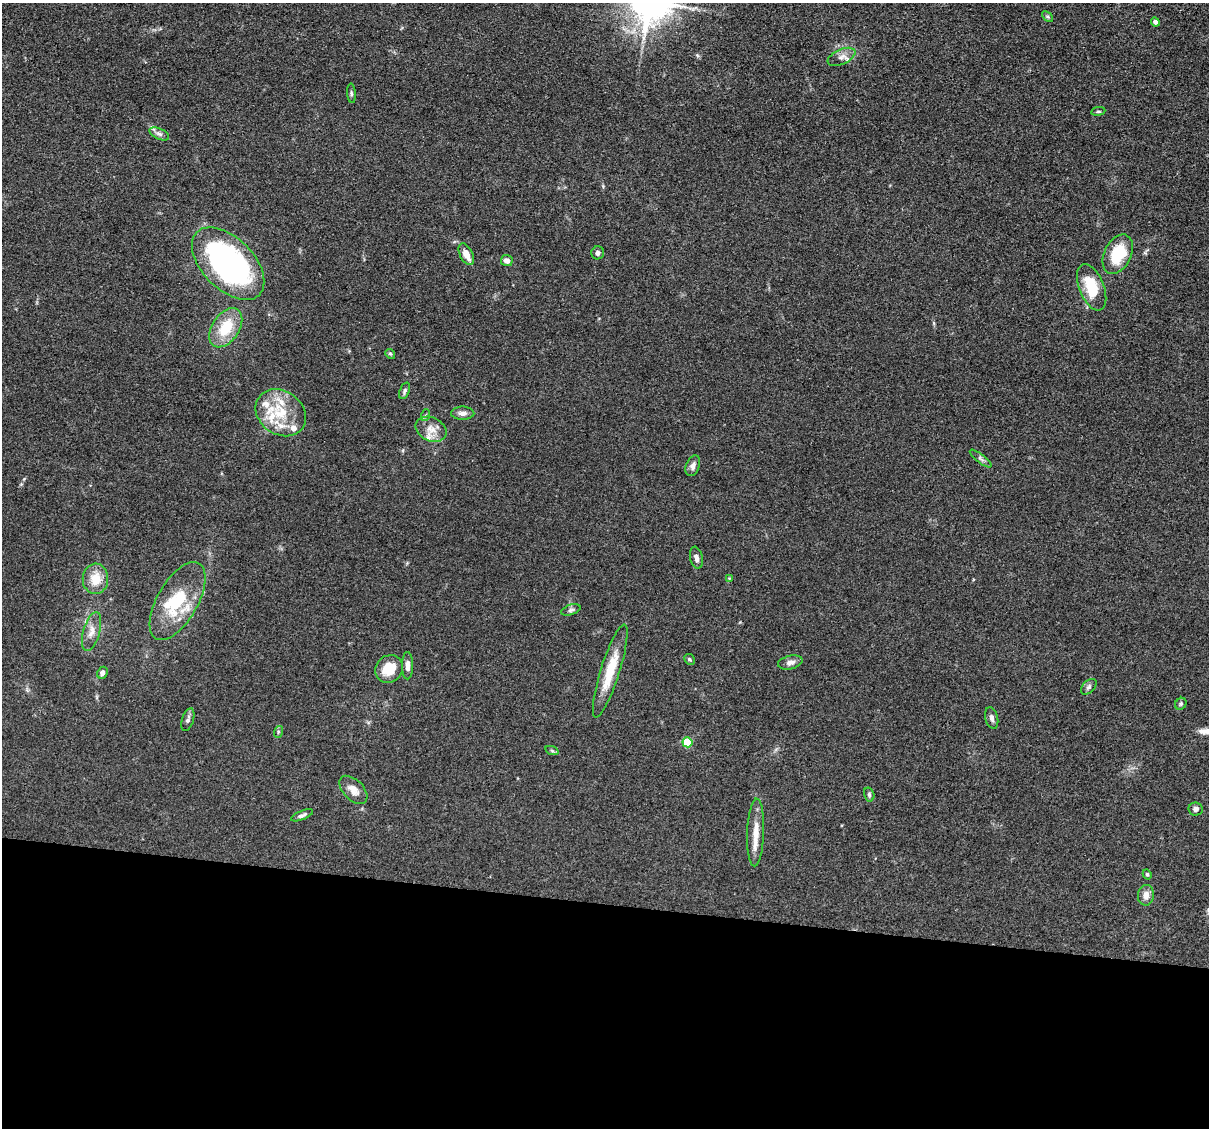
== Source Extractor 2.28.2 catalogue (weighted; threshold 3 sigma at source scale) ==
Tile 14 of 4 x 4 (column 2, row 4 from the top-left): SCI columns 1208-2414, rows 233-1358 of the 4830 x 4851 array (HDU 1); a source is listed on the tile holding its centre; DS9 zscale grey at full resolution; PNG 1211 x 1130 px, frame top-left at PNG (2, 3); each listed source drawn as its Kron ellipse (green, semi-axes under 4 px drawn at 4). Shown black and unused: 20% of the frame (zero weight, under 3 of 4 exposures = <1% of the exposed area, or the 3 px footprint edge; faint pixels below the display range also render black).
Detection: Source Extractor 2.28.2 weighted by HDU 2 'WHT'; one run over the whole footprint, this tile lists its part. Background 0.067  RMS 0.0061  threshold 0.0275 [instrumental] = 3 sigma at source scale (4.5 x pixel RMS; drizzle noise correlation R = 1.50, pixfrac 1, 0.05/0.05 arcsec/px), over >= 5 px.
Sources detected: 54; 7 inside a brighter listed object's ellipse — not listed separately; the other 47 listed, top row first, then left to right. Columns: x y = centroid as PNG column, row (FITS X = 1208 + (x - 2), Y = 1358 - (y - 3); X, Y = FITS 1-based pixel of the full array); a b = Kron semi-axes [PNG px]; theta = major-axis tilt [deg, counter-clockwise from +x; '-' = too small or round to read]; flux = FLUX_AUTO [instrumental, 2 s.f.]
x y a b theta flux
1047 17 6 4 -44 0.94
1155 22 4 4 - 1.6
841 57 15 7 24 3.9
351 93 9 4 -85 1
1098 111 7 3 8 0.77
159 134 10 5 -24 2
598 253 6 6 - 1.8
466 254 12 6 -62 6.3
1118 254 21 13 64 24
507 261 6 5 - 3.2
228 264 44 25 -45 150
1092 287 24 12 -68 20
226 328 22 13 56 20
390 354 5 4 - 0.75
405 391 8 5 68 1.4
281 413 27 21 -36 22
463 413 12 6 0 3
426 415 6 4 71 0.83
431 429 16 11 -25 6.6
981 459 13 4 -38 1.6
693 466 11 6 70 2.7
696 558 11 6 -78 2.6
729 578 4 4 - 0.52
95 579 15 12 87 11
177 601 43 20 60 31
571 610 10 5 18 1.5
92 631 20 8 74 5.3
689 659 6 5 - 0.89
790 662 12 6 13 2.9
407 666 14 5 -90 3
389 669 14 13 - 13
610 671 48 9 72 19
102 673 6 5 - 2.6
1089 687 9 5 45 1.7
1181 704 6 5 - 1
992 718 11 6 -76 2.1
188 720 12 5 72 2.1
278 732 6 4 72 0.77
687 742 5 5 - 24
552 751 7 4 -20 0.89
353 790 17 10 -45 5.1
869 794 7 5 -75 1.1
1196 809 7 6 - 2.2
302 815 11 4 23 1.9
756 832 34 8 88 9.1
1147 874 5 4 - 0.93
1146 895 10 8 83 4.1